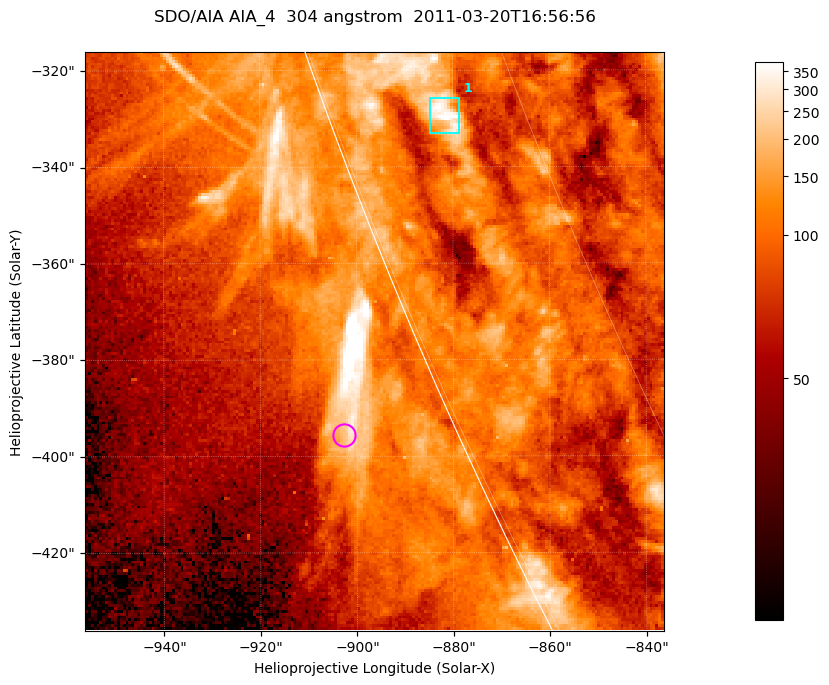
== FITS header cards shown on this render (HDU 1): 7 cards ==
TELESCOP= 'SDO/AIA '           / For AIA: SDO/AIA
INSTRUME= 'AIA_4   '           / For AIA: AIA_ATA1, AIA_ATA2, AIA_ATA3 or AIA_AT
WAVELNTH=                  304 / [angstrom] Wavelength
WAVEUNIT= 'angstrom'           / Wavelength unit: angstrom
DATE-OBS= '2011-03-20T16:56:56.123' / [ISO] Date when observation started; ISO 8
CTYPE1  = 'HPLN-TAN'           / CTYPE1; Typically HPLN
CTYPE2  = 'HPLT-TAN'           / CTYPE2; Typically HPLT

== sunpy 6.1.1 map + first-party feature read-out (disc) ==
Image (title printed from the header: SDO/AIA AIA_4  304 angstrom  2011-03-20T16:56:56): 200 x 200 px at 0.6 arcsec/px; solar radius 964 arcsec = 1606 px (partial field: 0.2% of the solar disc is inside the frame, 42% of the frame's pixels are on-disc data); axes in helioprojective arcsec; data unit not stated in the header (colour bar unlabelled)
Orientation: roll -0.132 deg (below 1 deg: not rotated)
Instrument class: DISC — disc imager (sunpy class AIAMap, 304 A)
Bright regions (active regions / flare kernels): reference = the on-disc median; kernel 3 px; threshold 5 sigma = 177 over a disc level ~92.3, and >= 1.15x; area >= 40 px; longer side >= 3 px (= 1.8 arcsec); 1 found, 1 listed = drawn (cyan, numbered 1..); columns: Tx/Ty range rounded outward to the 2 arcsec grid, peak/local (2 s.f.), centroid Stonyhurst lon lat
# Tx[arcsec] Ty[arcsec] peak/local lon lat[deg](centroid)
1 -886..-878 -334..-326 4.5 -79 -21
Off-limb structures (1.02-1.3 R_sun): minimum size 25 px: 5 found; the strongest spans PA ~115 deg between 1.02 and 1.03 R_sun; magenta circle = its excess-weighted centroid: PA ~115 deg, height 1.02 R_sun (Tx ~-902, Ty ~-396 arcsec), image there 2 x the reference